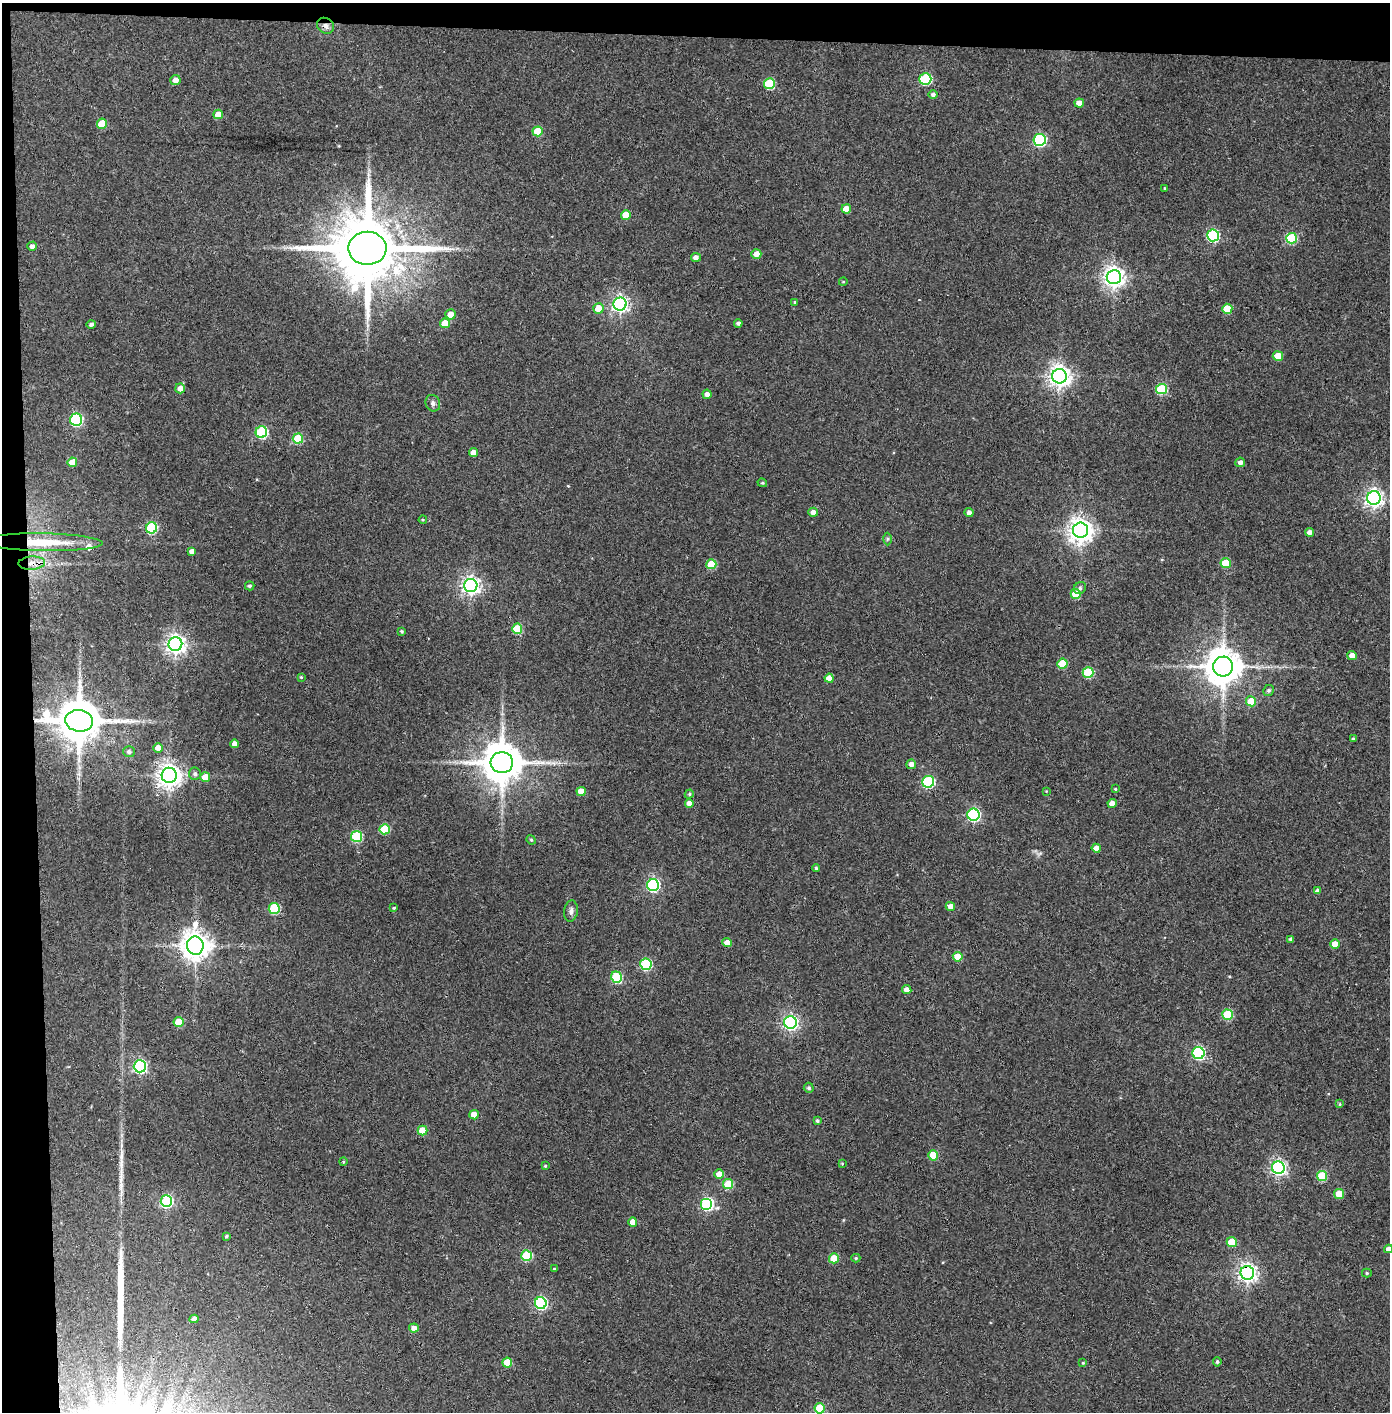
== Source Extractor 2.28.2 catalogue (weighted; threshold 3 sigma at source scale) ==
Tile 1 of 3 x 3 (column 1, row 1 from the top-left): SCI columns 80-1467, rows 2826-4235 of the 4321 x 4242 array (HDU 1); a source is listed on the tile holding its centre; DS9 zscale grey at full resolution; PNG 1392 x 1414 px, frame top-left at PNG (2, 3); each listed source drawn as its Kron ellipse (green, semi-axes under 4 px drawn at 4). Shown black and unused: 5% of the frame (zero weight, under 3 of 4 exposures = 6% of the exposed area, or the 3 px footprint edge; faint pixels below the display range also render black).
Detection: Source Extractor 2.28.2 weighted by HDU 2 'WHT'; one run over the whole footprint, this tile lists its part. Background 0.0668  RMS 0.0057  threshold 0.0258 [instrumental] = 3 sigma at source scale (4.5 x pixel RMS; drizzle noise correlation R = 1.50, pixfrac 1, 0.05/0.05 arcsec/px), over >= 5 px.
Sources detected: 149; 3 long thin detections or spike segments (spike, bleed or trail) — neither listed nor drawn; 1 inside a brighter listed object's ellipse — not listed separately; the other 145 listed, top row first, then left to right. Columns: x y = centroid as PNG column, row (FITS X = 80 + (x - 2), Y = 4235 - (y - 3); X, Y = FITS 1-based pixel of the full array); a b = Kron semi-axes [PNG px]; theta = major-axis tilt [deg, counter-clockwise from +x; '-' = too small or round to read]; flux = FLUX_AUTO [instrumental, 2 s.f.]
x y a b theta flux
326 26 9 7 -35 3
925 79 6 5 - 49
175 80 5 5 - 3.5
769 84 5 5 - 31
933 95 4 4 - 1.5
1079 103 5 4 - 4.6
218 114 5 4 - 7.3
102 124 5 5 - 15
538 131 5 5 - 17
1040 140 6 6 - 81
1165 188 4 3 - 0.67
846 209 5 4 - 5.8
626 215 5 5 - 10
1213 235 6 6 - 67
1291 238 5 5 - 39
32 246 5 4 - 2.2
367 248 19 16 -2 6300
756 254 5 5 - 4.3
696 257 5 4 - 2.4
1114 277 7 7 - 390
843 282 4 3 - 0.45
795 302 3 3 - 0.74
620 304 6 6 - 190
598 308 5 5 - 8.2
1227 309 5 5 - 13
450 314 5 5 - 6.4
445 323 5 5 - 9.3
738 323 4 3 - 1.4
91 324 4 4 - 1.6
1278 356 5 5 - 9.8
1060 376 7 7 - 400
180 388 5 5 - 3.8
1162 389 5 5 - 37
707 394 4 4 - 2.4
433 403 8 7 - 2
76 420 6 6 - 71
261 432 6 5 - 55
298 438 5 5 - 25
473 452 4 4 - 3.9
72 462 5 4 - 9.4
1240 462 5 4 - 2.4
762 483 5 4 - 0.72
1374 498 7 7 - 260
813 512 5 4 - 2.9
969 513 4 4 - 2.3
423 520 4 4 - 0.57
152 528 5 5 - 46
1080 530 7 7 - 530
1309 532 4 4 - 2.6
887 539 6 4 89 0.9
43 542 59 9 -1 23
192 551 4 4 - 2.4
32 563 13 6 4 4.9
1226 563 5 5 - 16
711 564 5 5 - 21
250 586 5 4 - 1.1
471 586 6 6 - 240
1080 588 6 5 - 1.3
1076 594 5 5 - 16
517 629 5 5 - 23
402 631 3 3 - 0.79
175 644 7 7 - 320
1352 655 5 4 - 4.1
1062 664 5 5 - 16
1223 667 10 10 - 1400
1088 672 5 5 - 33
301 677 4 4 - 0.72
829 678 4 4 - 5.6
1269 690 6 5 - 1.3
1251 701 5 5 - 12
79 721 14 10 -8 2500
1353 738 4 3 - 0.66
234 744 4 4 - 2.7
158 748 5 5 - 4.3
129 752 6 5 - 1.8
502 762 11 10 - 2000
911 764 5 4 - 2.6
195 774 6 6 - 1.5
169 775 7 7 - 490
205 777 5 5 - 8
928 782 6 6 - 62
1115 789 4 3 - 0.58
581 791 4 4 - 5.8
1046 791 3 3 - 0.37
689 794 5 4 - 0.99
689 803 4 4 - 3.6
1112 803 4 4 - 4.2
974 815 6 6 - 87
385 829 5 5 - 28
357 837 5 5 - 43
531 840 5 4 - 0.72
1096 848 4 4 - 3.6
816 868 4 4 - 0.75
653 885 6 6 - 100
1318 891 4 4 - 2
950 906 4 4 - 4
394 908 3 3 - 0.63
274 909 5 5 - 40
571 911 10 6 82 2.3
1291 939 3 3 - 1.4
727 943 5 4 - 5.3
1335 944 5 4 - 9
195 946 9 8 - 790
958 957 5 5 - 11
646 964 5 5 - 52
617 977 6 5 - 40
907 990 5 4 - 3.5
1227 1015 5 5 - 28
178 1022 5 5 - 12
790 1022 6 6 - 170
1198 1053 6 6 - 80
140 1066 6 6 - 110
809 1088 5 5 - 1.3
1340 1104 4 3 - 0.57
474 1115 4 4 - 7.5
817 1121 4 4 - 1.1
422 1131 5 5 - 13
933 1155 5 5 - 17
343 1162 4 3 - 0.72
842 1163 4 2 - 0.44
545 1166 3 3 - 0.67
1278 1168 6 6 - 150
719 1174 5 5 - 5.3
1322 1176 5 5 - 24
728 1184 5 5 - 25
1339 1194 5 5 - 12
166 1201 6 5 - 71
707 1204 6 6 - 75
633 1222 4 4 - 5.5
226 1236 3 3 - 0.79
1232 1242 5 5 - 16
1388 1249 4 4 - 2.8
526 1255 5 5 - 34
834 1258 5 5 - 15
856 1258 4 4 - 0.79
554 1269 3 3 - 0.48
1247 1273 7 6 - 260
1367 1273 5 4 - 0.75
541 1303 6 6 - 82
194 1319 4 4 - 2.6
414 1328 5 4 - 3.3
507 1362 5 5 - 15
1217 1362 5 4 - 1.1
1083 1363 4 3 - 0.59
820 1408 5 5 - 17
Overlapping masked pixels (flux is a lower limit): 6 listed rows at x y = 326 26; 367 248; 43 542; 32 563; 79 721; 1247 1273
Isophote crosses this tile's border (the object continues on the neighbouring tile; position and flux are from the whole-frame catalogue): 2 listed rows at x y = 1388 1249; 820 1408